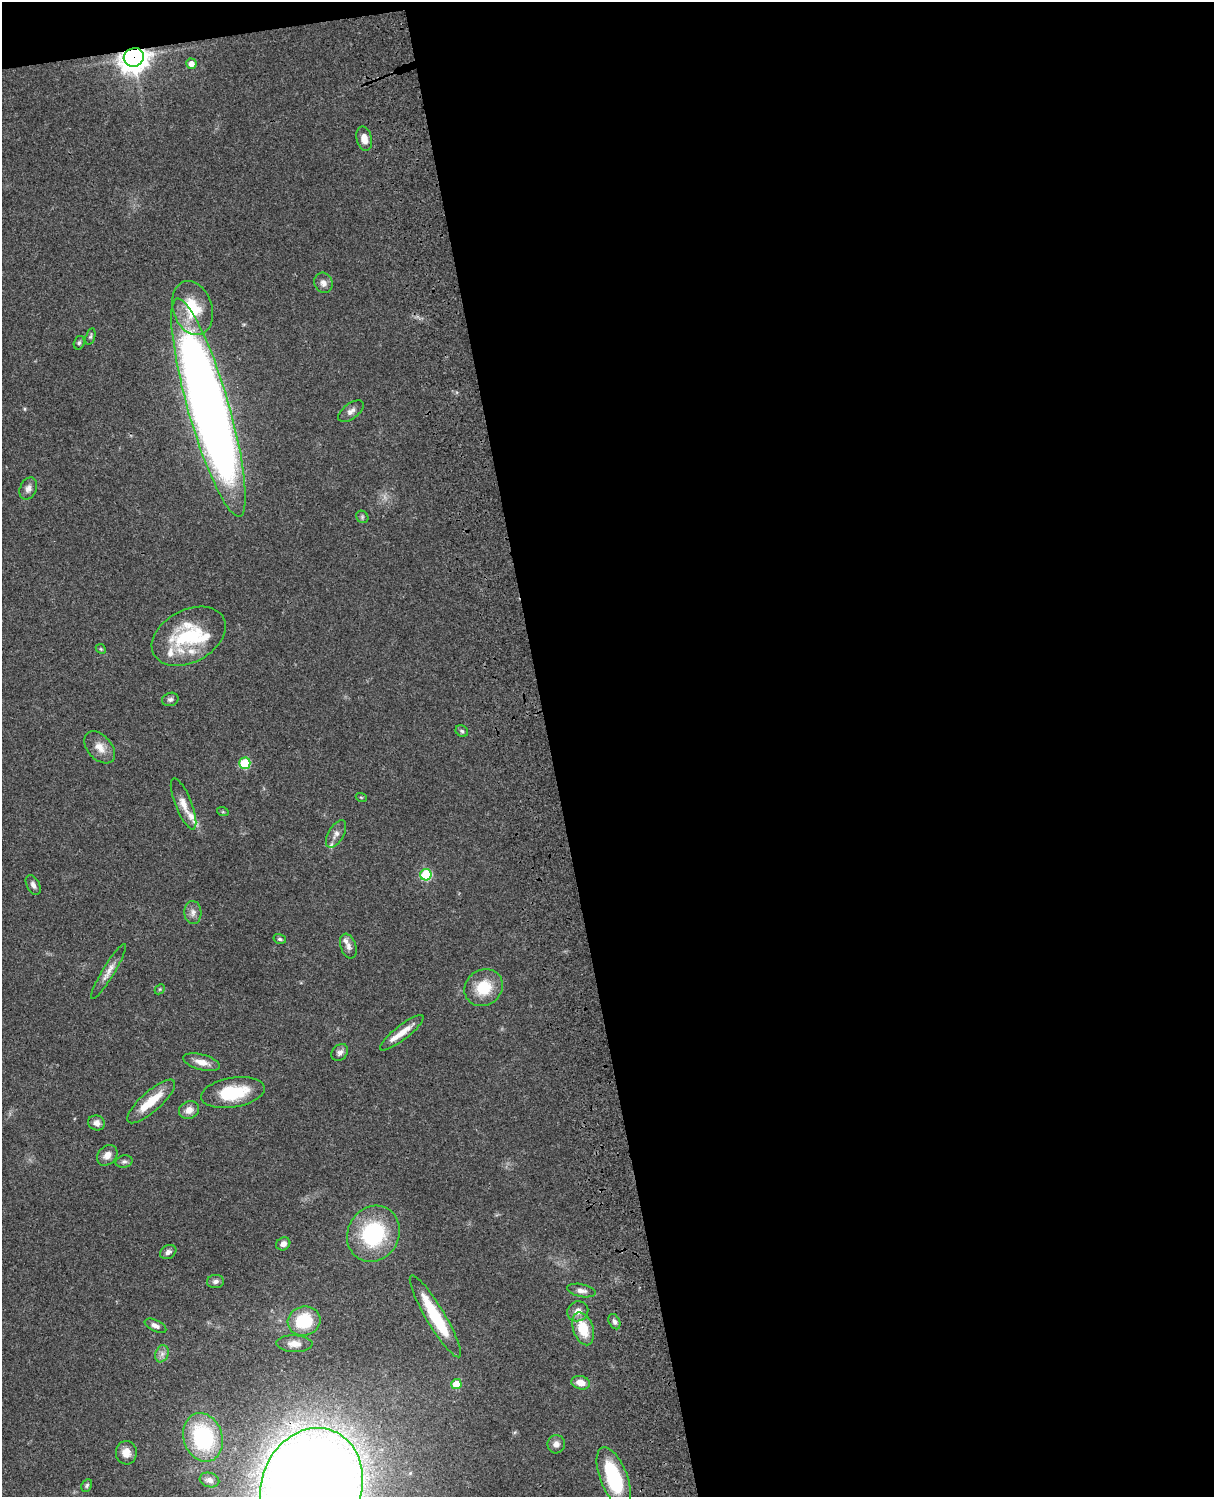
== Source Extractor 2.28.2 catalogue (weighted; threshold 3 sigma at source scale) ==
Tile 4 of 4 x 3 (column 4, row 1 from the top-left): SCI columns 3756-4967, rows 3269-4763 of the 5086 x 4928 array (HDU 1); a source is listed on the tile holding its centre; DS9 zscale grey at full resolution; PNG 1216 x 1499 px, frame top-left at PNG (2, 2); each listed source drawn as its Kron ellipse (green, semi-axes under 4 px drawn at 4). Shown black and unused: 56% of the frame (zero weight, under 3 of 4 exposures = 6% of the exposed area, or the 3 px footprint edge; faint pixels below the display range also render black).
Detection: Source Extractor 2.28.2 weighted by HDU 2 'WHT'; one run over the whole footprint, this tile lists its part. Background 0.0782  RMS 0.0058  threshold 0.026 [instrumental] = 3 sigma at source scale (4.5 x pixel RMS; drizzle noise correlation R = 1.50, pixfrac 1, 0.05/0.05 arcsec/px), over >= 5 px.
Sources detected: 67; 7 inside a brighter listed object's ellipse — not listed separately; the other 60 listed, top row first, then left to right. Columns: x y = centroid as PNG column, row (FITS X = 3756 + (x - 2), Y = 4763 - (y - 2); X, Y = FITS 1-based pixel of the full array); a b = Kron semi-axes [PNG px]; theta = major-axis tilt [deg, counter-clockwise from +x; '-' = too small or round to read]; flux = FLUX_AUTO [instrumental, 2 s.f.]
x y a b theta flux
134 57 10 9 - 630
191 64 5 5 - 4.5
364 139 12 7 -77 5.5
323 283 10 9 - 3.1
193 308 27 19 -72 23
90 336 9 4 74 1.1
79 343 7 5 72 1.1
208 407 113 20 -74 780
351 411 15 7 37 2.8
28 488 11 8 66 2.9
362 517 7 5 -47 1.1
189 636 39 26 28 44
101 649 5 4 - 0.7
170 699 8 6 16 1.6
462 731 6 5 - 1.1
100 747 19 12 -48 6.5
245 763 5 5 - 28
361 797 5 3 - 0.49
183 804 27 8 -68 6.7
223 812 6 3 -18 0.6
336 834 15 7 60 3.6
426 875 6 5 - 39
33 885 10 6 -61 2.4
193 912 11 8 -87 3.1
280 939 6 4 -17 1
348 946 13 7 -71 2.9
108 971 32 6 59 5
484 988 20 17 38 18
160 989 6 4 45 0.71
402 1033 27 7 38 7.7
340 1052 9 7 48 2.5
202 1062 19 7 -14 5.8
233 1093 32 14 9 26
151 1101 31 10 42 15
189 1110 10 8 25 4.6
97 1123 8 7 - 3
107 1155 11 9 48 4.1
124 1162 8 6 14 1.6
373 1234 29 25 60 51
283 1244 7 6 - 3
168 1252 8 6 31 2.2
215 1281 8 6 8 2
581 1290 14 6 -11 2.9
578 1311 11 9 32 4.2
435 1316 47 9 -59 31
304 1321 16 14 15 25
614 1322 8 5 -64 1.8
155 1326 12 5 -26 2.9
583 1329 17 10 -71 15
294 1344 18 8 -2 5.2
162 1354 9 6 69 2.4
581 1383 9 6 -13 5.4
456 1384 5 5 - 12
203 1437 25 19 -72 57
556 1444 9 8 - 3.2
126 1453 12 10 -84 5.3
614 1478 32 13 -69 42
209 1480 10 7 -15 2.6
87 1485 6 5 - 1
311 1487 60 50 68 1600
Overlapping masked pixels (flux is a lower limit): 3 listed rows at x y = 134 57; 208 407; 614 1478
Isophote crosses this tile's border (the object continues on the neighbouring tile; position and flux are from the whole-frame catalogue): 2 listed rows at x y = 614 1478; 311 1487